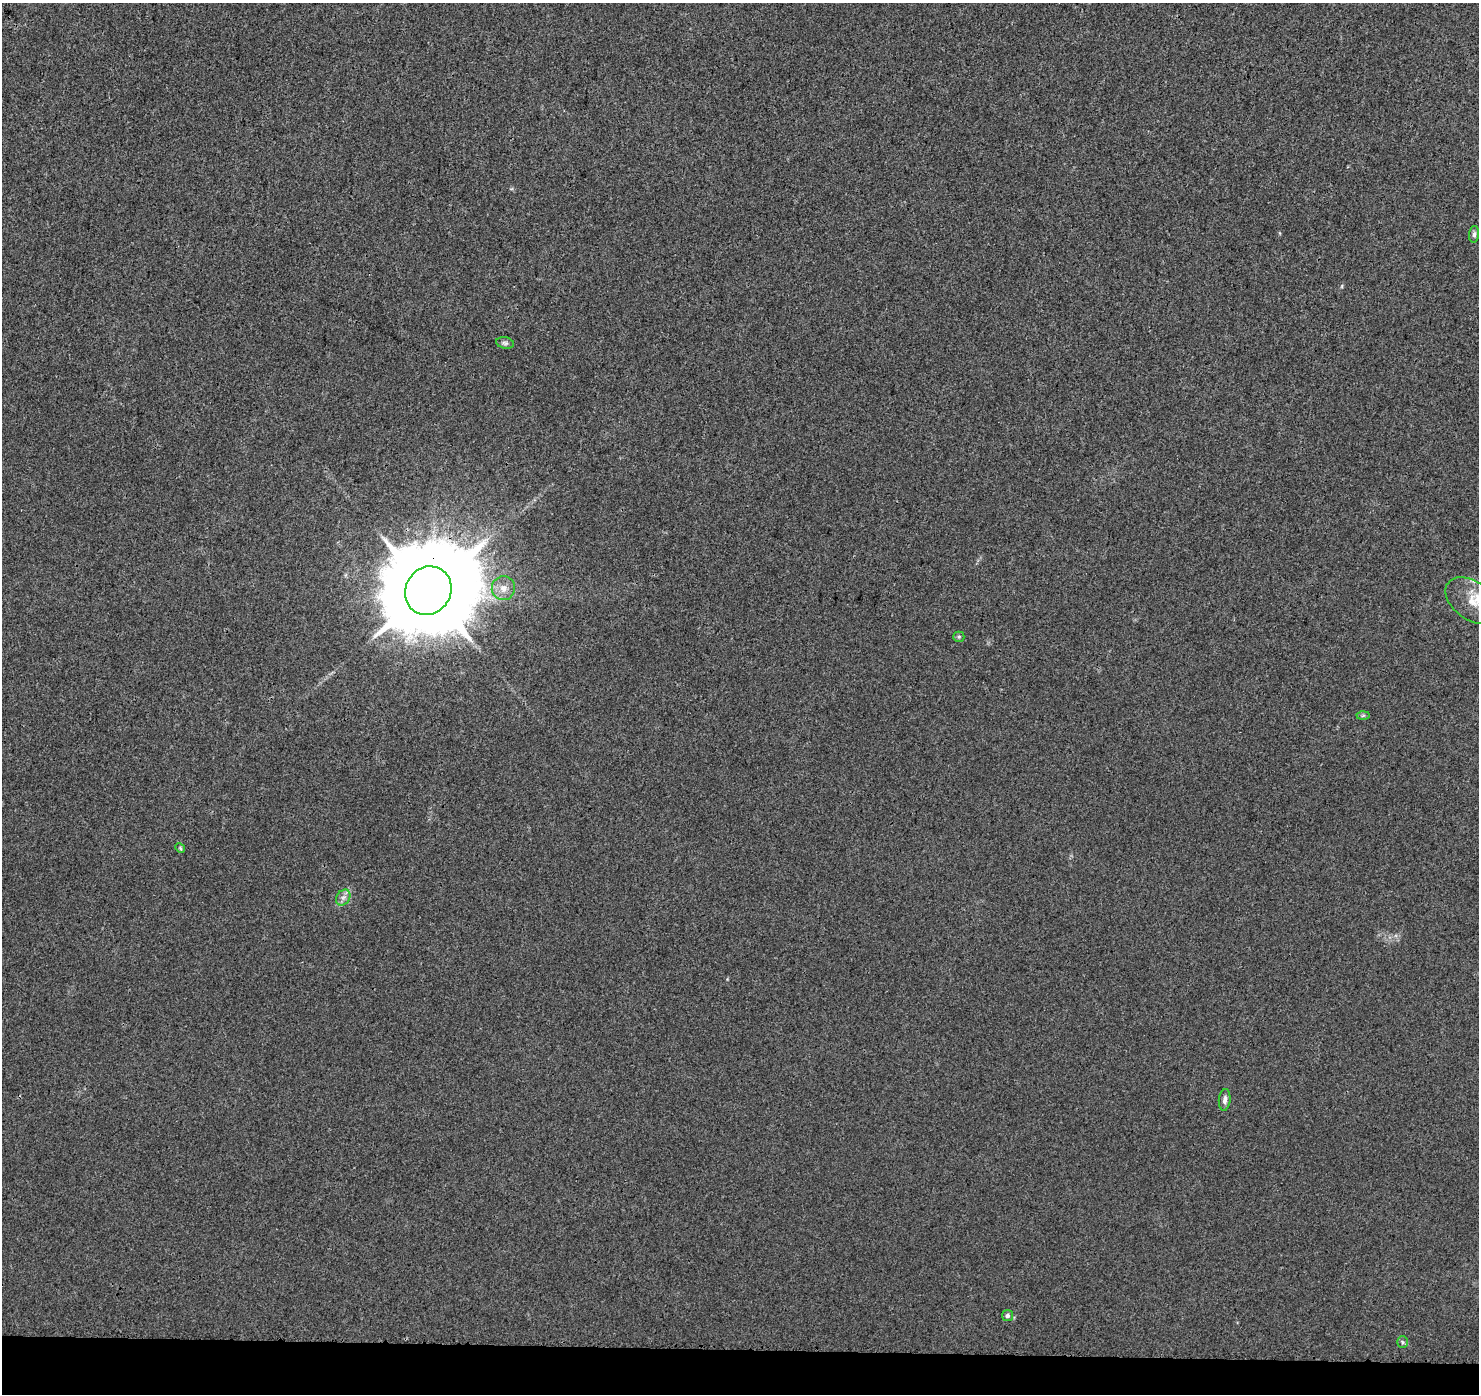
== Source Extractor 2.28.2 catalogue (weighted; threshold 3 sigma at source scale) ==
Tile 8 of 3 x 3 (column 2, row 3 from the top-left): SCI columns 1494-2970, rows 241-1632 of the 4472 x 4707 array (HDU 1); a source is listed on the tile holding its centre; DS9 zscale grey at full resolution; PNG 1481 x 1396 px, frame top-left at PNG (2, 3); each listed source drawn as its Kron ellipse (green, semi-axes under 4 px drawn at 4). Shown black and unused: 3% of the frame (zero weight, under 3 of 4 exposures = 2% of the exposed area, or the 3 px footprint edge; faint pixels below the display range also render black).
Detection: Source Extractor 2.28.2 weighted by HDU 2 'WHT'; one run over the whole footprint, this tile lists its part. Background 0.00584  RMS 0.0034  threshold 0.0152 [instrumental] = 3 sigma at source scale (4.5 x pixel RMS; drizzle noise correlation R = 1.50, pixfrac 1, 0.0396/0.0396 arcsec/px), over >= 5 px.
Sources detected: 12; all 12 listed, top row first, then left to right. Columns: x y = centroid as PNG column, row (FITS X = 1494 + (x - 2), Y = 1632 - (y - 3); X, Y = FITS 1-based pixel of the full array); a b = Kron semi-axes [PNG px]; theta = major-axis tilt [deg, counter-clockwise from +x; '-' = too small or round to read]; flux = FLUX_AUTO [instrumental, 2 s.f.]
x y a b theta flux
1474 234 8 5 83 0.89
505 343 9 5 -10 0.84
503 588 12 11 - 3.1
428 591 25 22 57 7100
1472 601 30 19 -36 9.1
959 637 5 5 - 0.49
1363 715 6 4 2 0.53
180 848 5 4 - 0.43
343 897 8 6 53 1.4
1225 1100 11 6 84 1.4
1007 1316 5 5 - 0.95
1403 1342 6 5 - 0.61
Overlapping masked pixels (flux is a lower limit): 1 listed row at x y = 428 591
Isophote crosses this tile's border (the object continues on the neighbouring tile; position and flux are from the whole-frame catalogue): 1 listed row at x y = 1472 601